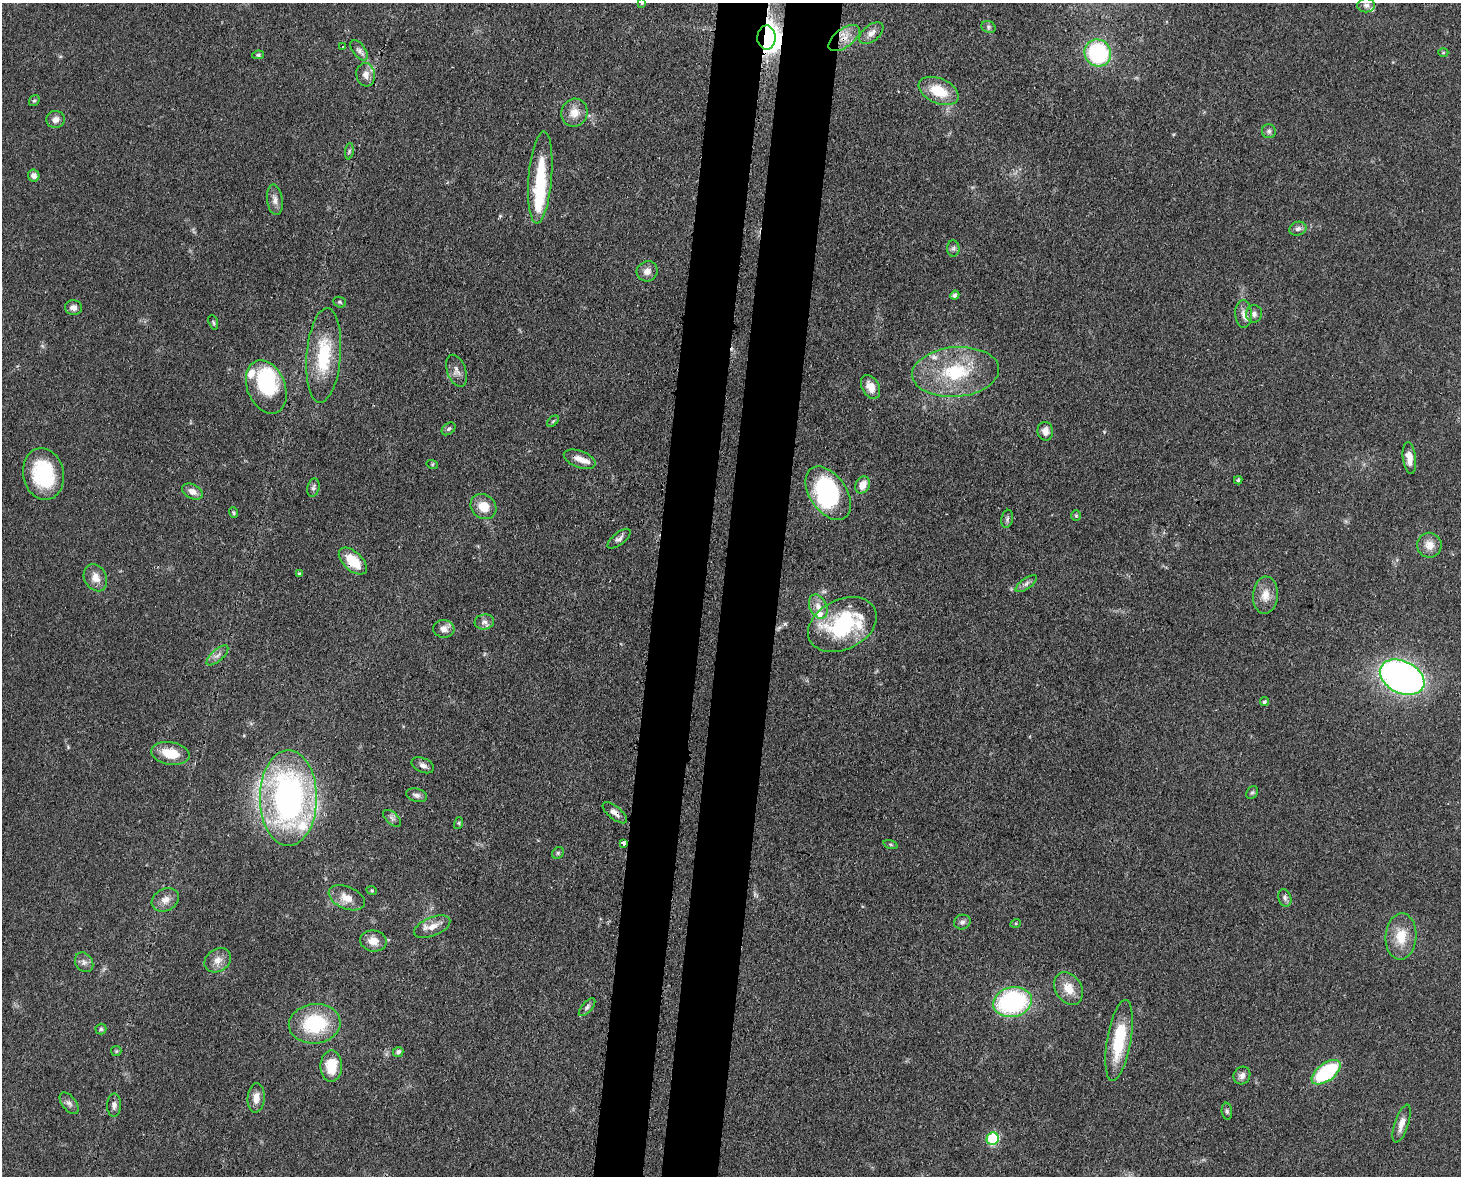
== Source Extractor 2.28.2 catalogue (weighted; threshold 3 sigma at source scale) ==
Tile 5 of 3 x 4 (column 2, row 2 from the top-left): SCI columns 1764-3222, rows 2422-3595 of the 4864 x 4844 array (HDU 1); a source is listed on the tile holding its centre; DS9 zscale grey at full resolution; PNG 1463 x 1178 px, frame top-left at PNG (2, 3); each listed source drawn as its Kron ellipse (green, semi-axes under 4 px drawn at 4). Shown black and unused: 7% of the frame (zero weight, under 3 of 4 exposures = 9% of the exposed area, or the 3 px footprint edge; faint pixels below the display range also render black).
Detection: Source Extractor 2.28.2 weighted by HDU 2 'WHT'; one run over the whole footprint, this tile lists its part. Background 0.0931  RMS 0.0046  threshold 0.0207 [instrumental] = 3 sigma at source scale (4.5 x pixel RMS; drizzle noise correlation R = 1.50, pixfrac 1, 0.05/0.05 arcsec/px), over >= 5 px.
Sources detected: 116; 3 inside a brighter object's white glare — neither listed nor drawn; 9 inside a brighter listed object's ellipse — not listed separately; the other 104 listed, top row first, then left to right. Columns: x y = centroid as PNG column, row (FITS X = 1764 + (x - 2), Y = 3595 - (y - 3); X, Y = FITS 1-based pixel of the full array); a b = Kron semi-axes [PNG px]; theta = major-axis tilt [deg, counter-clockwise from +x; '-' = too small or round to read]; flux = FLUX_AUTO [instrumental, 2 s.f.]
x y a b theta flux
642 3 4 4 - 0.52
1366 5 9 7 -1 1.5
988 27 7 6 - 1.1
871 33 14 8 40 3
766 38 12 9 89 490
844 38 18 9 37 5.9
342 47 4 2 - 0.35
359 50 12 6 -52 2
1098 53 14 13 - 49
1443 53 5 3 - 0.54
258 55 6 4 9 0.85
366 75 12 9 -81 3.5
938 91 21 12 -23 14
34 101 6 5 - 0.84
574 113 14 13 - 5.6
56 119 9 8 - 2.6
1269 131 7 7 - 1.3
349 151 8 4 82 0.83
34 176 6 5 - 2
540 178 46 11 85 23
275 200 15 8 -82 2.9
1298 229 8 7 - 1.8
953 248 8 6 88 1.3
647 271 11 10 - 3.2
955 295 4 4 - 1.3
340 302 6 5 - 0.75
73 308 8 7 - 2.3
1243 314 14 8 -87 2.9
1254 314 8 8 - 1.8
213 322 7 4 -71 0.73
324 355 47 17 85 26
456 371 16 9 -70 2.9
956 372 43 25 5 32
266 387 28 19 -68 34
871 387 13 8 -61 5.5
553 421 7 4 45 0.68
449 429 8 5 40 0.95
1045 431 9 7 -80 3.2
1409 458 16 6 -83 4.1
580 459 16 8 -20 4.2
432 464 6 3 -18 0.52
43 474 26 20 -79 34
1238 480 4 4 - 0.62
863 485 9 7 63 4.9
313 488 9 6 76 1.3
192 492 11 7 -25 3.2
828 493 30 18 -56 53
483 507 14 12 -39 7.3
234 513 5 4 - 0.65
1076 515 5 5 - 0.72
1007 519 9 5 79 1.2
619 539 14 6 39 1.9
1429 545 12 12 - 5
353 561 17 9 -43 12
299 574 4 3 - 0.86
95 578 14 11 -62 4.6
1026 584 12 5 36 1.7
1265 595 18 12 86 5.9
818 607 12 8 -65 4.2
484 622 10 7 8 2
842 624 36 25 26 43
444 629 11 8 -6 3.3
217 655 13 5 42 2.1
1402 677 23 16 -27 210
1264 702 4 4 - 0.76
170 753 19 11 -9 11
423 765 12 7 -24 1.9
1252 792 7 5 51 0.81
417 795 11 6 -13 1.7
288 798 48 28 -90 150
615 813 15 6 -39 2.8
392 818 11 6 -40 1.5
459 823 6 4 73 0.61
623 843 4 3 - 8.5
890 845 7 3 -19 0.7
558 853 6 5 - 0.87
372 891 5 3 - 0.48
347 898 19 11 -23 5.8
1285 898 9 6 -71 1.4
165 900 14 11 30 3.9
962 922 8 7 - 1.4
1016 923 5 3 - 0.47
432 927 19 9 23 4.9
1401 936 23 15 86 11
373 941 13 10 -9 5.1
218 960 14 11 35 4.2
84 962 10 8 -53 2.1
1069 988 17 13 -58 7.5
1012 1002 20 14 13 70
587 1007 11 5 48 1.3
315 1024 26 19 6 30
101 1029 5 5 - 0.77
1119 1040 41 12 80 23
116 1051 5 5 - 0.61
398 1052 5 5 - 1.5
331 1066 16 10 89 12
1326 1072 17 8 36 39
1242 1075 9 8 - 2.4
256 1098 15 8 86 4
69 1103 13 7 -52 2
114 1105 11 7 88 2.1
1227 1111 8 5 -83 1.1
1402 1124 20 7 72 4.2
993 1139 6 6 - 46
Overlapping masked pixels (flux is a lower limit): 5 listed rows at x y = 766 38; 844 38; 353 561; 615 813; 623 843
Isophote crosses this tile's border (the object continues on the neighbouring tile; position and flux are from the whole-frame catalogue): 1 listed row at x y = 642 3